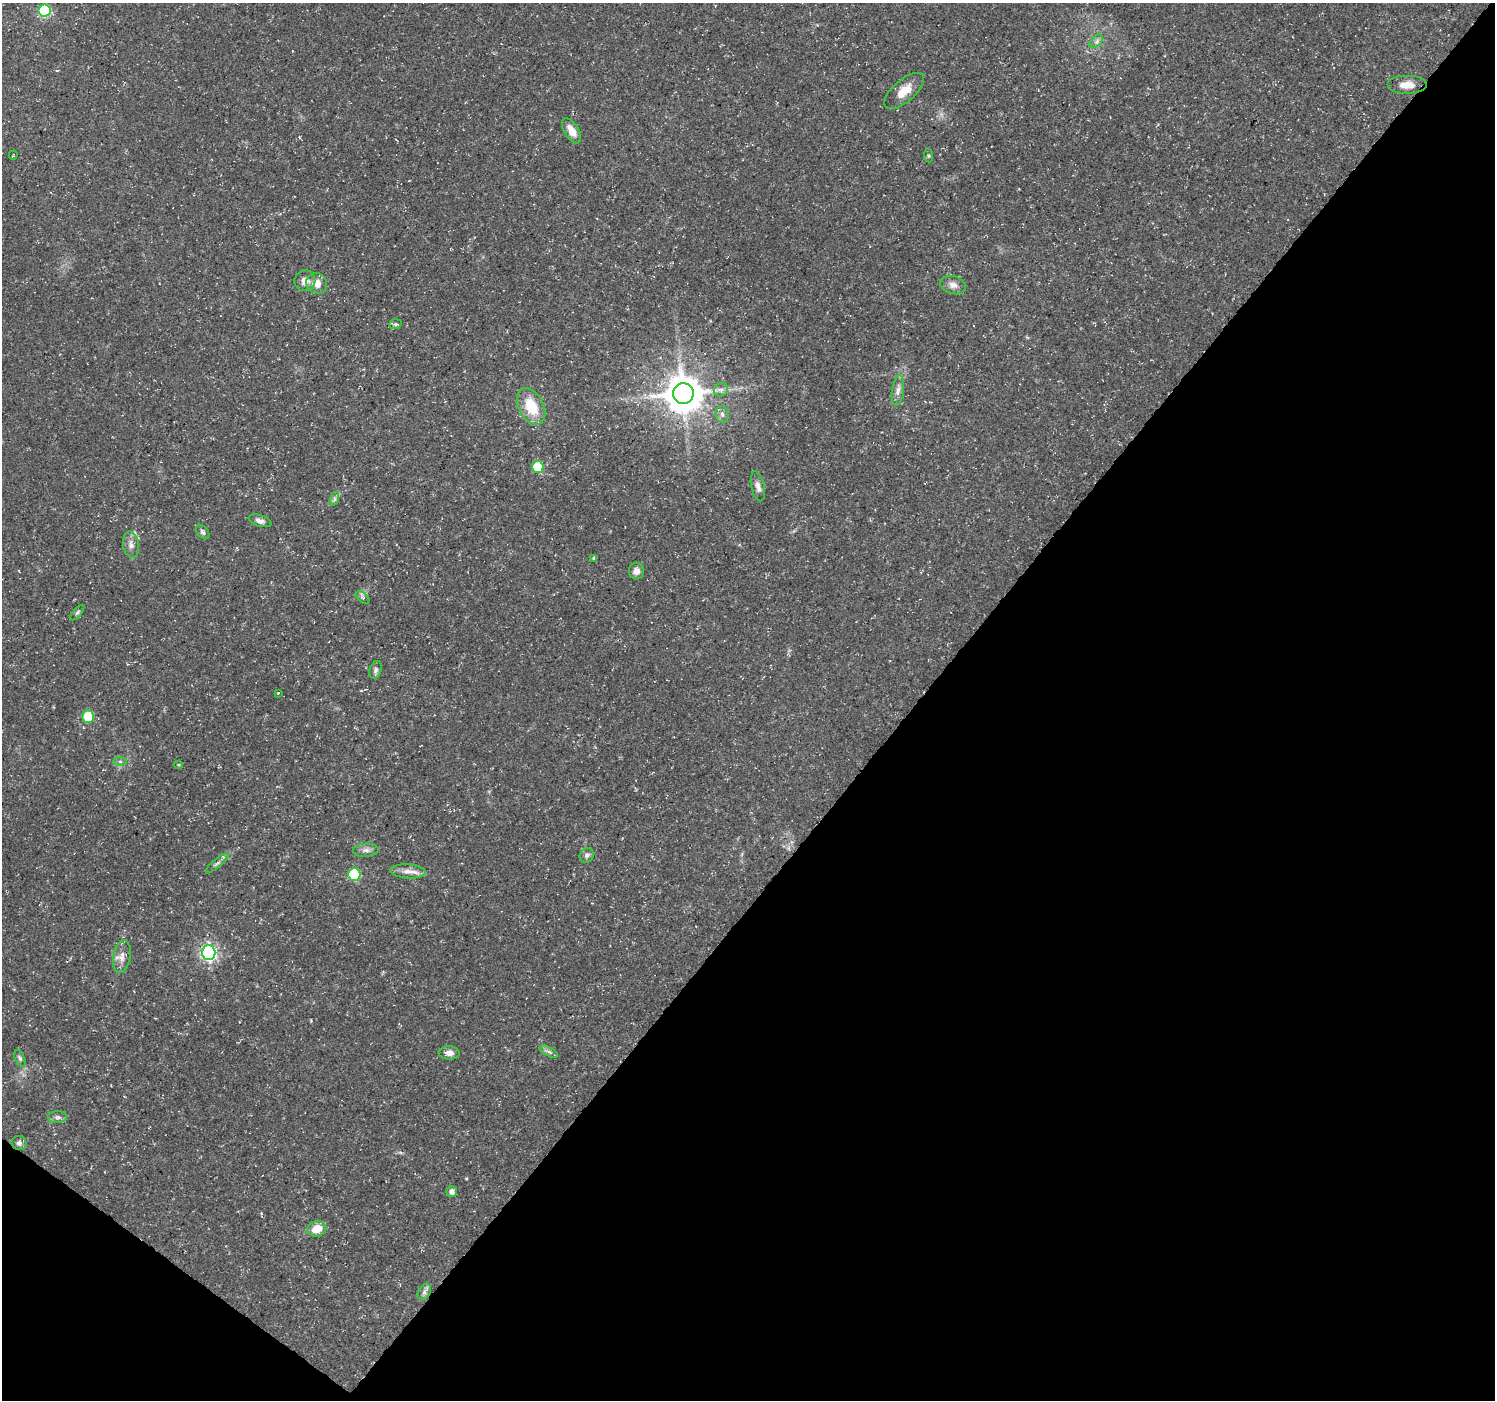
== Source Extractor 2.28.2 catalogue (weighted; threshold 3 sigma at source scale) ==
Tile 15 of 4 x 4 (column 3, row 4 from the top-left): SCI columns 2988-4480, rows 177-1574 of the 5980 x 6015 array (HDU 1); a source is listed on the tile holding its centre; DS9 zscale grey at full resolution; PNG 1497 x 1402 px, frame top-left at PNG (2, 3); each listed source drawn as its Kron ellipse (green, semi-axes under 4 px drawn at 4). Shown black and unused: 41% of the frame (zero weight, under 3 of 5 exposures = <1% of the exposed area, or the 3 px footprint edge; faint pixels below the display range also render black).
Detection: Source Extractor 2.28.2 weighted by HDU 2 'WHT'; one run over the whole footprint, this tile lists its part. Background 0.0541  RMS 0.0028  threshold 0.0125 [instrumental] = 3 sigma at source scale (4.5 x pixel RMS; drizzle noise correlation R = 1.50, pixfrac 1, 0.0396/0.0396 arcsec/px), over >= 5 px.
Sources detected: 46; all 46 listed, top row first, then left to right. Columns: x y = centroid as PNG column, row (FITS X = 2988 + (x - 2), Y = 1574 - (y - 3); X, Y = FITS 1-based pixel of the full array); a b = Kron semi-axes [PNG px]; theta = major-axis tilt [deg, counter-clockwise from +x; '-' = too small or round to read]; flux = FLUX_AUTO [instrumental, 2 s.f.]
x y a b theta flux
44 10 6 6 - 28
1096 41 8 5 46 0.87
1407 85 20 9 0 3.1
904 91 24 11 41 4.3
572 131 14 7 -58 3.1
13 155 4 2 - 0.22
929 156 7 4 -83 0.43
305 281 10 10 - 2.1
317 283 11 10 - 2.8
953 285 13 9 -18 1.8
395 324 6 4 18 0.42
721 390 7 6 - 0.97
898 391 15 6 83 1.6
683 394 10 10 - 790
531 406 19 12 -63 8.6
722 414 8 6 -75 1.1
538 467 6 6 - 9.8
758 486 15 6 -78 1.6
334 499 7 4 71 0.61
260 521 12 5 -16 1.2
203 532 8 5 -51 0.65
131 545 13 8 -81 1.7
594 558 4 3 - 0.48
636 571 8 7 - 1.6
363 597 8 5 -43 0.65
77 613 9 4 49 0.56
376 670 9 6 70 0.79
278 693 3 3 - 0.56
88 717 6 5 - 14
120 761 7 4 0 0.58
179 765 4 3 - 0.27
366 850 13 6 4 1.3
587 855 8 6 48 0.75
217 863 14 3 39 0.77
408 871 17 7 -3 2.2
354 874 6 6 - 19
209 953 7 7 - 76
122 957 17 8 81 2.3
549 1052 10 4 -30 0.83
449 1053 10 6 -3 1.8
20 1058 9 4 -65 0.65
57 1117 10 6 1 0.93
19 1143 7 7 - 0.87
452 1192 5 5 - 1.3
317 1229 9 7 14 4.3
424 1292 9 5 61 0.97